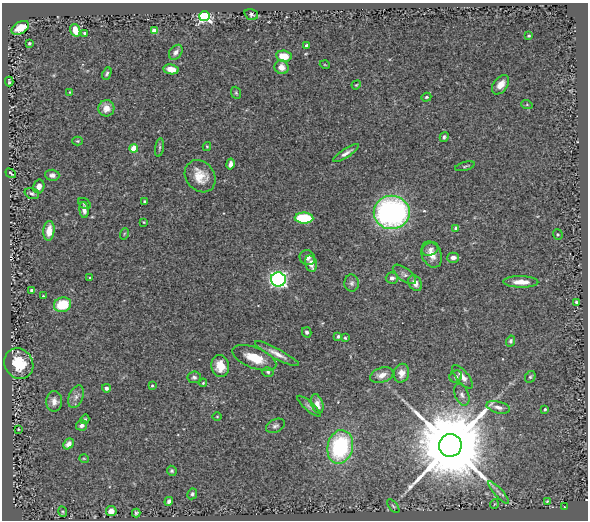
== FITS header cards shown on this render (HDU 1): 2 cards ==
NAXIS1  =                  586
NAXIS2  =                  518

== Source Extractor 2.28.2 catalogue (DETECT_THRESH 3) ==
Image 586 x 518 px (HDU 1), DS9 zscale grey, 1 PNG px = 1 image px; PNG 590 x 522 px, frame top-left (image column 1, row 518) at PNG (2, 3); each listed source drawn as its Kron ellipse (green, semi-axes under 4 px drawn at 4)
Background 1.37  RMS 0.034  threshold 0.101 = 3 sigma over >= 5 px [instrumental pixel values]
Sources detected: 107; all 107 listed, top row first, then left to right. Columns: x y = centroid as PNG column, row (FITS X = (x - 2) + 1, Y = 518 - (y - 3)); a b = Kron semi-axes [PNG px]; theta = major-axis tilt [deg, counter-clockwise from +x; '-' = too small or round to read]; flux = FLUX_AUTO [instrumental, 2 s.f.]
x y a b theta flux
251 14 7 5 -21 5.5
205 16 5 5 - 470
20 28 9 6 29 32
75 30 6 5 - 28
154 31 4 4 - 40
85 33 3 3 - 4.6
529 36 3 3 - 2.6
29 43 3 3 - 3.4
306 45 3 3 - 3.1
176 52 8 6 52 9.3
284 56 8 5 -8 40
325 65 5 3 - 1.9
282 67 7 6 - 19
171 69 7 5 -10 22
107 73 6 4 65 4.1
9 81 5 3 - 3.1
356 85 5 3 - 2.1
501 85 11 7 53 21
69 92 3 2 - 1.2
236 93 6 4 -68 3.4
426 97 5 4 - 2.7
527 105 6 4 -19 2.8
106 108 8 8 - 19
444 137 5 4 - 4.3
77 141 5 4 - 2.6
207 147 4 4 - 2.5
134 148 4 4 - 39
159 148 9 3 81 3.6
346 153 15 4 33 9.7
230 164 5 4 - 8.8
465 166 10 3 16 3.2
11 173 6 3 -36 4.4
52 175 7 5 -4 7.7
200 176 17 14 -50 38
39 186 7 5 75 12
32 193 7 5 -18 4.8
144 201 3 3 - 2.4
84 203 7 5 -38 4.1
84 210 8 4 -83 13
392 212 18 16 1 590
304 218 9 5 -2 110
144 222 4 2 - 1.6
456 229 4 3 - 9.4
49 231 10 5 84 24
124 234 6 3 72 2.3
558 234 5 5 - 3.2
430 249 8 6 26 9.2
432 254 14 9 -67 23
307 258 8 7 - 10
453 258 6 5 - 11
311 264 8 5 -78 20
404 274 14 6 -37 9.5
90 278 3 2 - 1.8
392 278 6 5 - 9.2
278 279 7 7 - 560
521 282 17 5 -1 28
352 283 8 7 - 7
415 283 8 6 -61 17
32 290 4 3 - 4.2
43 296 3 3 - 1.8
576 302 3 2 - 4.4
62 305 9 7 19 68
307 332 5 4 - 6.1
338 336 3 3 - 3.7
345 338 3 3 - 2.8
511 341 5 4 - 5
277 354 24 5 -28 18
254 358 23 10 -21 49
19 364 16 14 -56 59
220 366 11 9 -79 33
268 372 6 4 -17 4.3
401 373 9 7 74 18
382 375 12 7 18 18
194 377 7 5 8 5.8
456 377 6 6 - 5.9
462 377 14 6 -51 15
530 377 6 5 - 3.5
203 383 4 3 - 1.9
152 386 4 3 - 3
106 388 4 4 - 7.1
462 395 11 7 -67 10
76 397 12 7 67 12
54 401 10 8 89 15
317 404 10 5 -73 17
309 406 15 4 -41 6.5
498 407 12 5 -14 11
545 409 3 3 - 3.4
217 417 5 3 - 2.1
85 419 5 4 - 3.6
81 425 6 5 - 7.7
275 426 10 6 24 6.8
18 429 3 3 - 2
68 444 6 5 - 12
450 445 11 11 - 46000
340 447 17 12 77 250
84 459 5 3 - 1.8
172 471 5 4 - 3.6
499 493 15 4 -48 9.4
192 494 5 4 - 4.7
169 501 4 4 - 5.9
547 501 4 3 - 2.5
494 504 5 3 - 1.8
393 506 8 3 -50 3.3
564 507 3 2 - 2.4
111 511 5 5 - 15
63 512 5 3 - 2.6
136 513 4 3 - 3.7